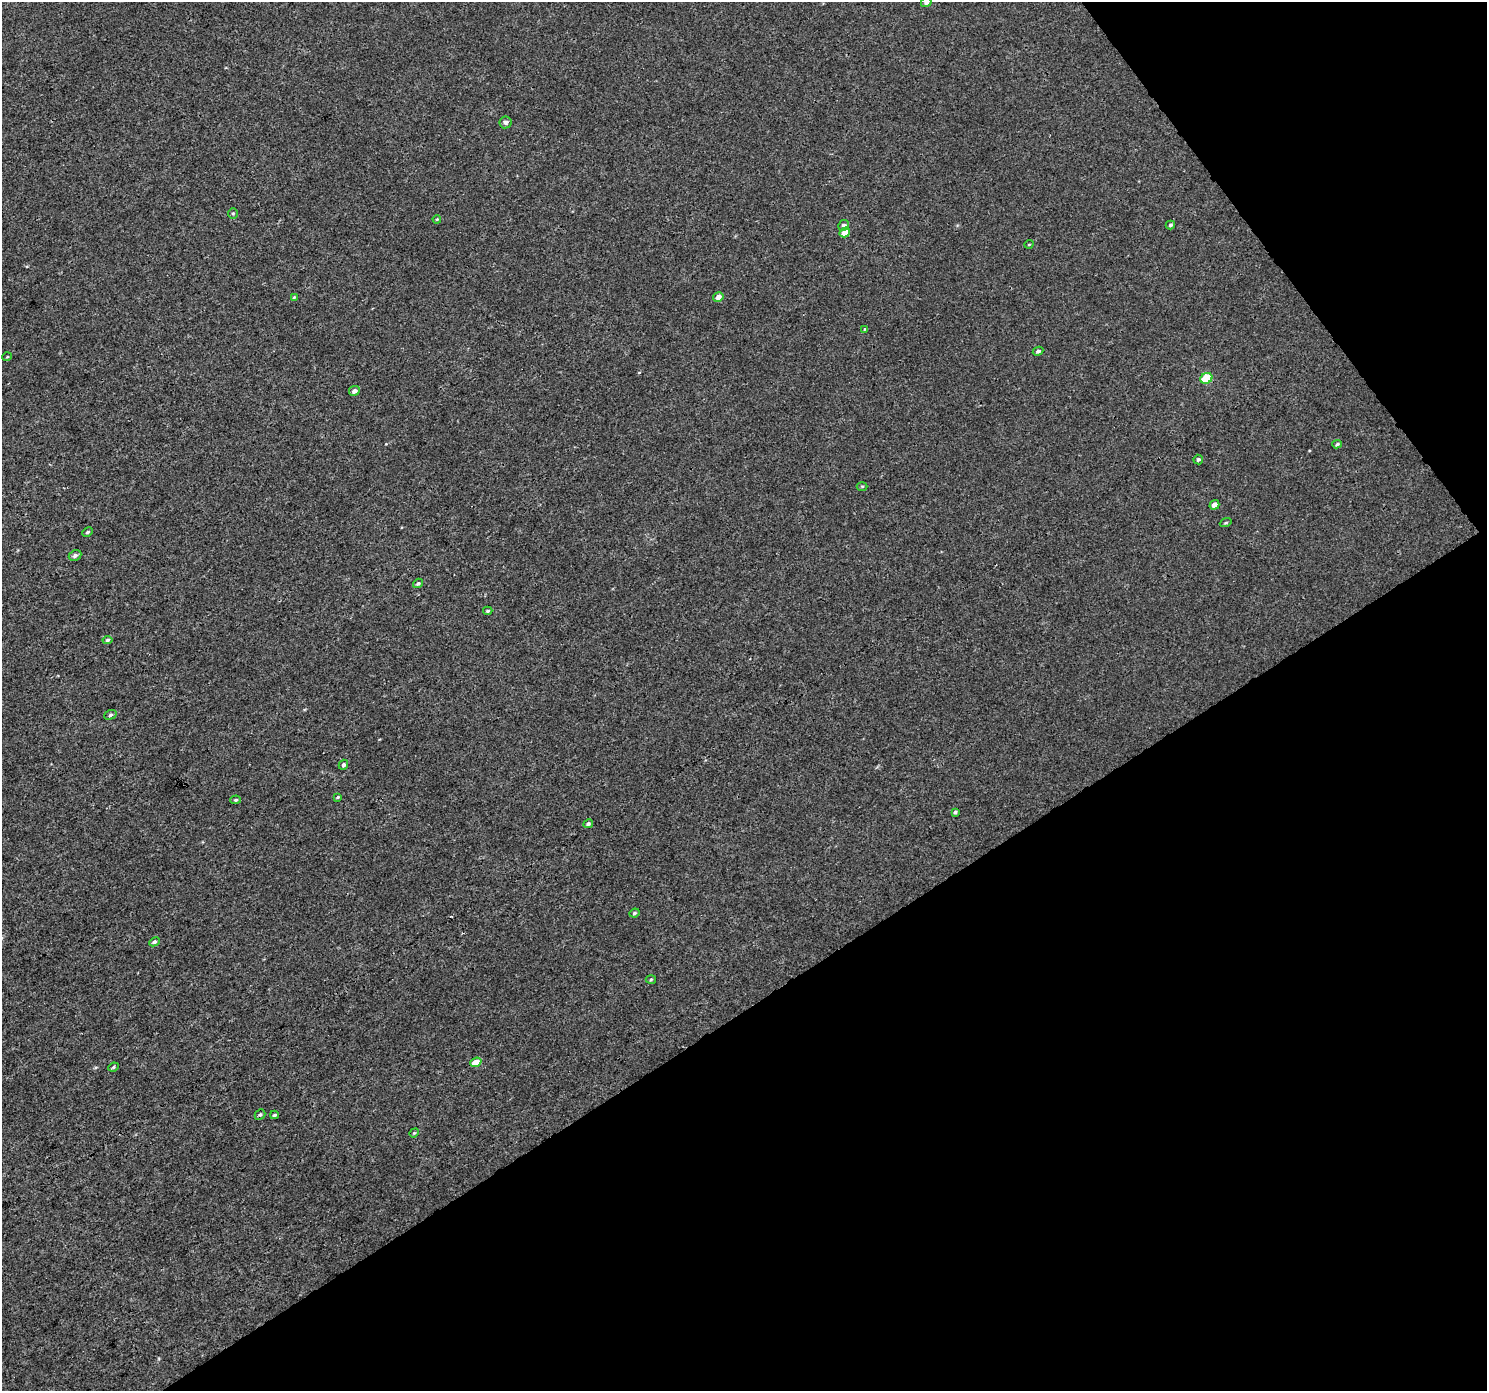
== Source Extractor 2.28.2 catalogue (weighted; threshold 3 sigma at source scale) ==
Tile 12 of 4 x 4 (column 4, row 3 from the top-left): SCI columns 4461-5945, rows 1579-2967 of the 5946 x 5873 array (HDU 1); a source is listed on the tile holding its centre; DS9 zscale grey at full resolution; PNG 1489 x 1393 px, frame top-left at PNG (2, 2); each listed source drawn as its Kron ellipse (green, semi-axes under 4 px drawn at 4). Shown black and unused: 33% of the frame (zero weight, under 3 of 4 exposures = <1% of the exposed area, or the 3 px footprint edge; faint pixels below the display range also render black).
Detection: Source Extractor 2.28.2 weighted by HDU 2 'WHT'; one run over the whole footprint, this tile lists its part. Background 0.00143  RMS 0.0018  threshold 0.00791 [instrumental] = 3 sigma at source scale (4.5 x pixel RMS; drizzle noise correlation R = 1.50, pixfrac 1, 0.0396/0.0396 arcsec/px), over >= 5 px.
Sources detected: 39; all 39 listed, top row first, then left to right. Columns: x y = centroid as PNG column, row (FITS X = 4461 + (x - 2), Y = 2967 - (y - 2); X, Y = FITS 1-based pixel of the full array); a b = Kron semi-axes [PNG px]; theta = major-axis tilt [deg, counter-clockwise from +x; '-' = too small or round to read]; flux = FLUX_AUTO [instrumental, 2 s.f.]
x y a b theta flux
926 2 5 4 - 0.44
505 122 6 6 - 0.51
233 213 5 5 - 0.25
437 219 4 3 - 0.16
844 225 5 5 - 0.48
1170 225 5 3 - 0.29
845 232 5 4 - 2.2
1029 244 4 3 - 0.13
294 297 4 3 - 0.17
718 297 5 4 - 0.9
865 329 3 3 - 0.15
1038 351 5 4 - 0.39
7 357 5 3 - 0.15
1206 378 6 5 - 7.8
354 391 5 5 - 0.74
1337 444 5 4 - 0.27
1198 459 5 4 - 0.37
862 486 5 3 - 0.18
1214 505 5 4 - 1
1226 523 6 4 19 0.2
88 532 5 4 - 0.27
75 555 6 5 - 0.52
418 583 5 4 - 0.3
488 611 5 4 - 0.26
107 640 5 4 - 0.32
110 715 6 4 20 0.3
343 765 5 4 - 0.42
338 797 3 3 - 0.17
236 800 5 4 - 0.24
955 812 4 3 - 0.28
588 824 5 4 - 0.33
634 913 5 3 - 0.25
154 942 5 4 - 0.42
651 979 5 3 - 0.18
476 1062 6 4 20 2
113 1067 5 4 - 0.24
260 1114 5 5 - 0.34
274 1115 4 3 - 0.27
414 1133 5 4 - 0.17
Isophote crosses this tile's border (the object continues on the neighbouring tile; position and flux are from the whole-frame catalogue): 1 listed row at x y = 926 2